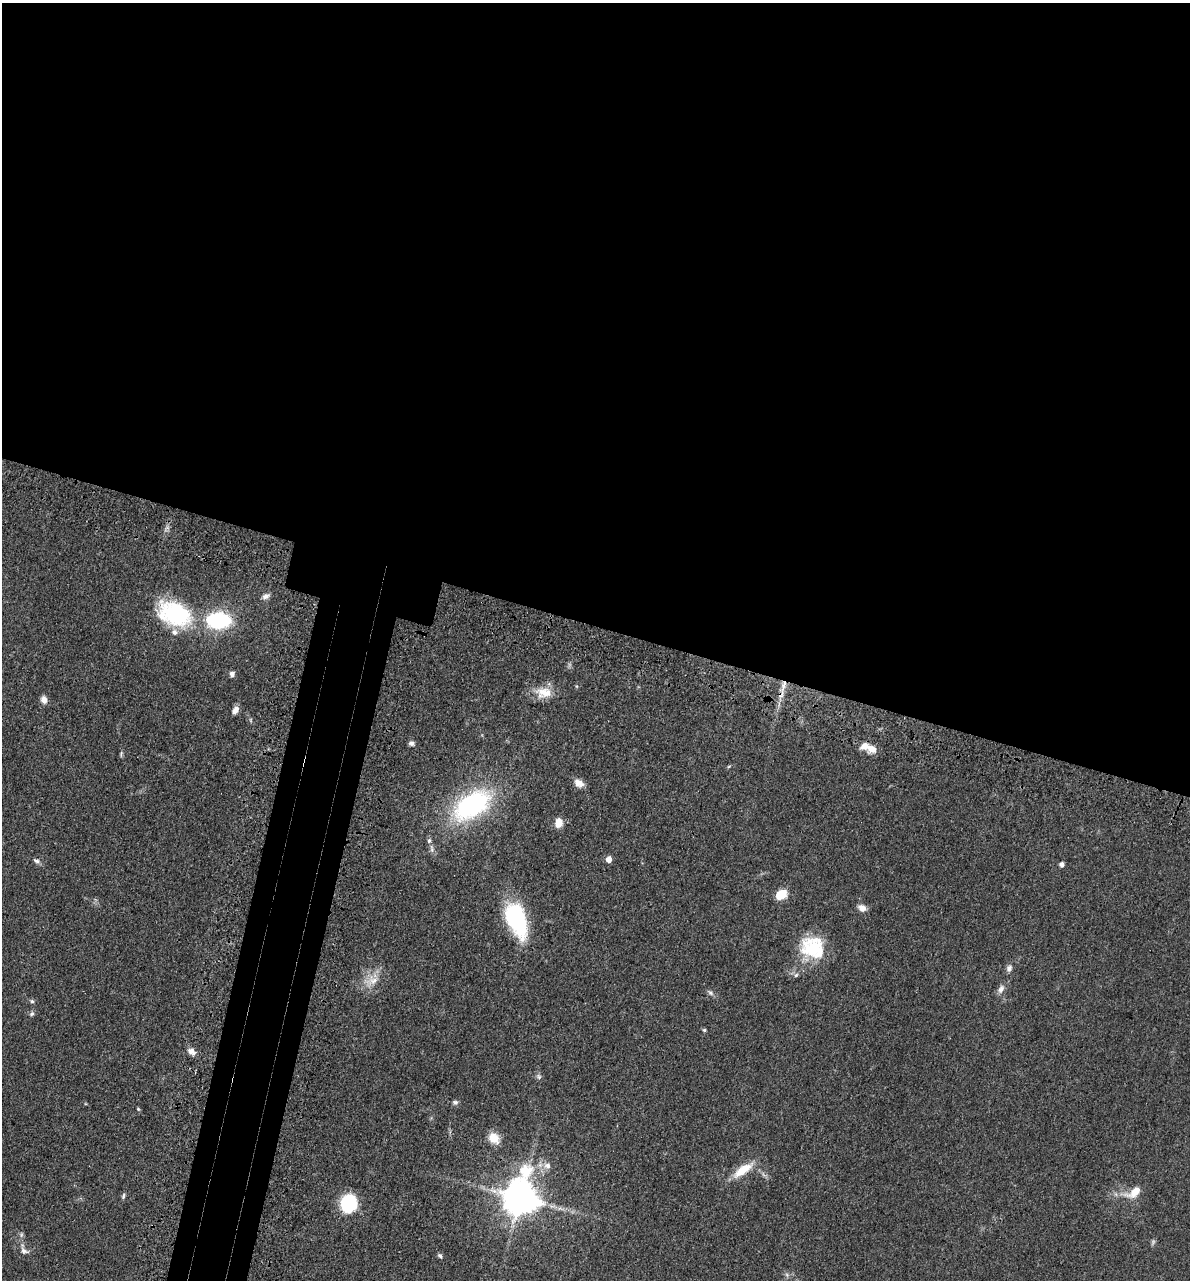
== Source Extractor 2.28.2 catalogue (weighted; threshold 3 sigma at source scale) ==
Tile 3 of 4 x 4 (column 3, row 1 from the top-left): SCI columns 2697-3884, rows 3906-5183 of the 5276 x 5252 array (HDU 1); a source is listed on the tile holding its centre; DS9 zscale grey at full resolution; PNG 1192 x 1282 px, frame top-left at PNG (2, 3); no overlay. Shown black and unused: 53% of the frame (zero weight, under 3 of 4 exposures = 6% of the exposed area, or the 3 px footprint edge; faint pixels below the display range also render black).
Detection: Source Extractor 2.28.2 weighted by HDU 2 'WHT'; one run over the whole footprint, this tile lists its part. Background 0.0401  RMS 0.0049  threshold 0.0219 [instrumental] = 3 sigma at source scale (4.5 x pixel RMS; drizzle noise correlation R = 1.50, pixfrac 1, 0.05/0.05 arcsec/px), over >= 5 px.
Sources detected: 48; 1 too faint to see at this stretch — not listed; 3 inside a brighter listed object's ellipse — not listed separately; the other 44 listed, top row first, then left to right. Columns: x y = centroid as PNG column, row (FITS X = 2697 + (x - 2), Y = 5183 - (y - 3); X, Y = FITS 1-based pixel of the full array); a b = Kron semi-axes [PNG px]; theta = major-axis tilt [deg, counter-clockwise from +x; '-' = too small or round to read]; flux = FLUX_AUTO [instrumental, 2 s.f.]
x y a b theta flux
266 596 10 7 28 1.9
174 614 43 28 -23 45
219 620 16 10 -3 62
232 674 6 6 - 1.7
784 686 20 5 74 4.4
544 693 23 14 1 8.6
44 700 9 7 -67 2.7
235 710 9 6 59 2.7
411 743 7 6 - 1.3
872 749 13 10 -17 4.5
579 783 12 9 -34 3.7
472 805 34 19 33 80
559 823 10 7 80 5.5
429 841 7 5 60 1.2
609 859 5 5 - 4.5
36 861 8 6 -26 1.4
1062 865 5 4 - 2
781 894 11 8 34 9.1
862 908 10 7 -22 3.2
516 920 38 19 -69 46
812 948 29 27 62 25
1009 968 9 7 63 1.8
796 975 7 4 45 0.83
372 980 18 14 23 7.7
1001 989 12 8 59 2.5
710 993 9 6 -45 1.3
32 1001 6 5 - 0.88
31 1014 7 5 43 1.1
704 1030 5 4 - 0.68
191 1051 12 8 -36 2.7
539 1076 8 7 - 1.2
455 1102 7 6 - 1.2
138 1109 5 3 - 0.53
494 1138 15 11 -48 6
547 1166 10 8 -27 2.9
743 1170 31 10 35 9.5
1134 1192 22 11 32 7.3
123 1196 8 4 76 0.88
521 1198 12 10 80 1200
348 1204 14 13 - 36
21 1235 7 4 72 0.84
24 1251 13 7 -34 2.3
440 1255 7 5 -32 1.1
787 1275 7 4 -72 0.89
Overlapping masked pixels (flux is a lower limit): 1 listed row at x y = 784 686